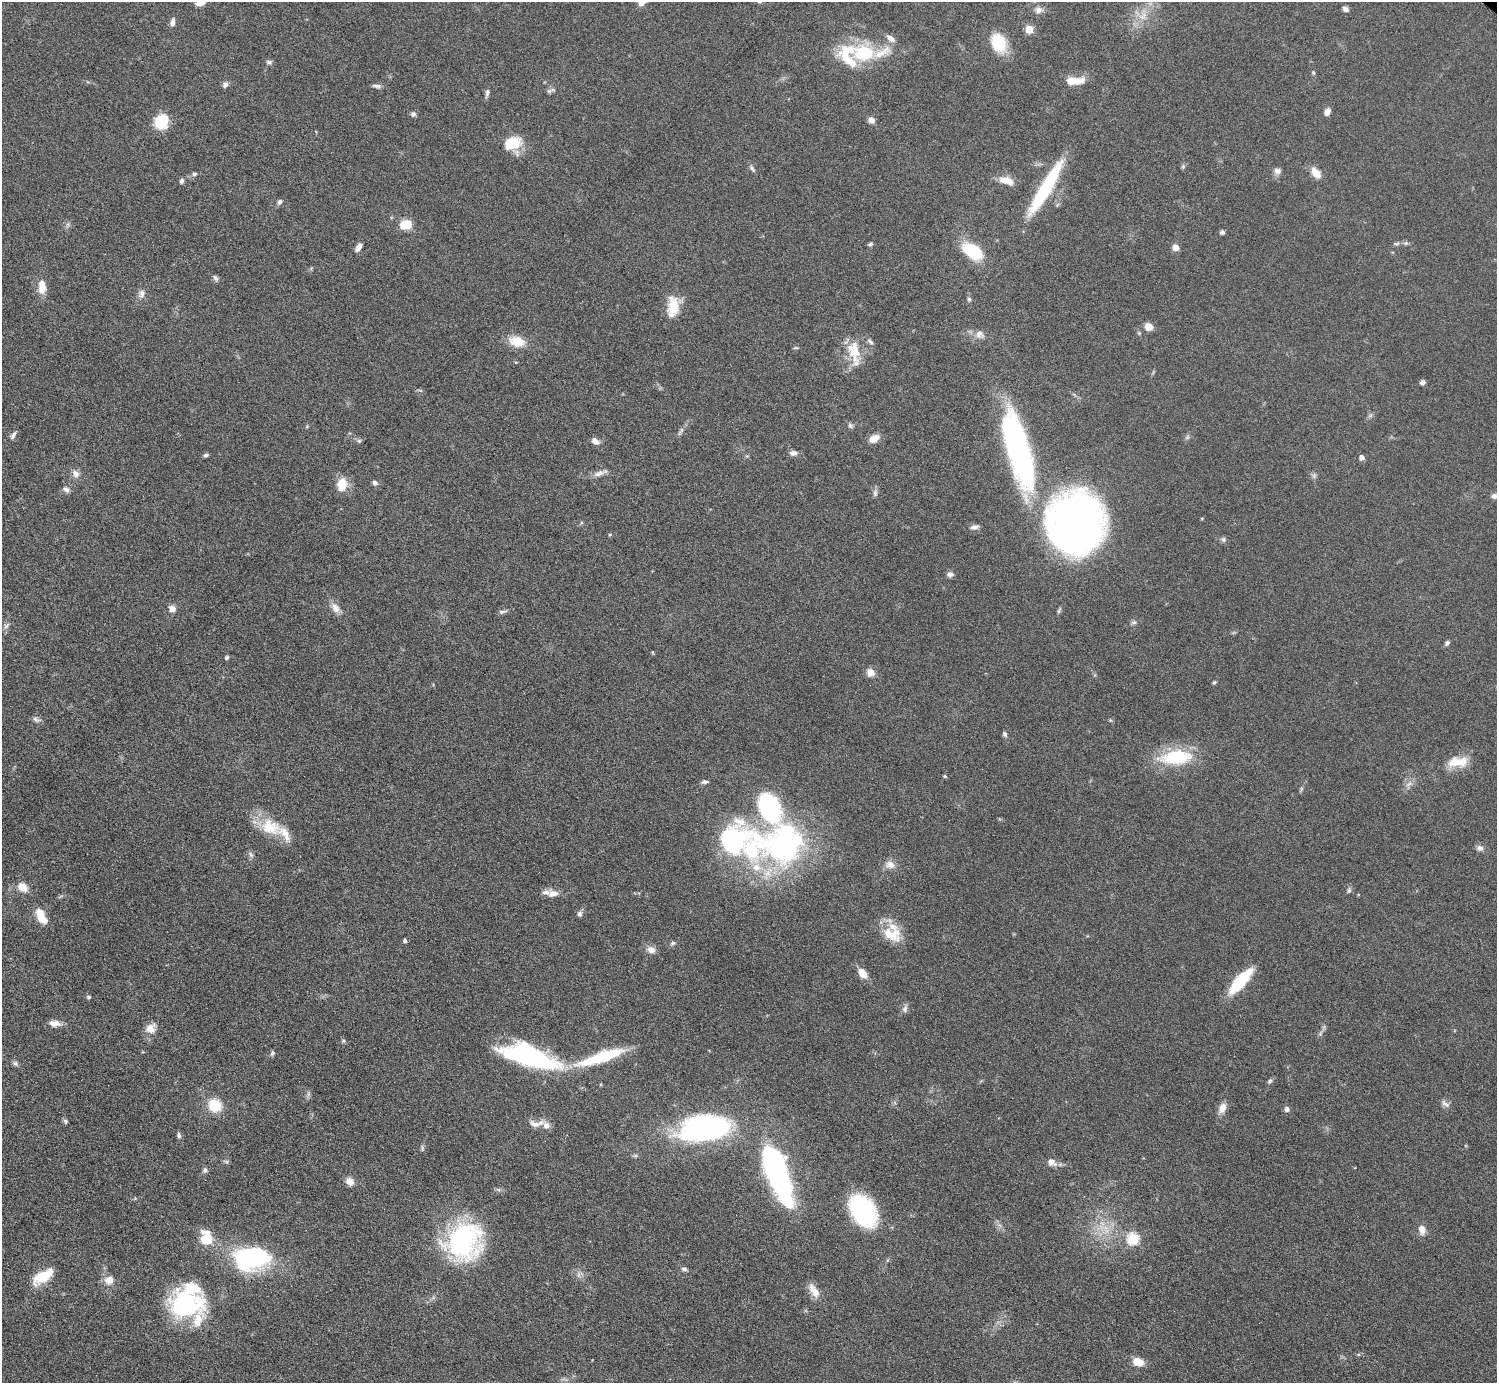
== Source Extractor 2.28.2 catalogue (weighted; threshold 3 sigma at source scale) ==
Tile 7 of 4 x 4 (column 3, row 2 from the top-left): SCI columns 2991-4485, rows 3064-4444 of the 5982 x 5984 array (HDU 1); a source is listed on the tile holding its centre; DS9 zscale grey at full resolution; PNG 1499 x 1385 px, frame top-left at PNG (2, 2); no overlay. Shown black and unused: <1% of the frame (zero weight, under 6 of 12 exposures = <1% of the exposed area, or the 3 px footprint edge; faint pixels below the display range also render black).
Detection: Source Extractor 2.28.2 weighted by HDU 2 'WHT'; one run over the whole footprint, this tile lists its part. Background 0.0392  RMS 0.0038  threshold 0.0157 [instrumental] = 3 sigma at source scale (4.09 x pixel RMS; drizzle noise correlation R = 1.36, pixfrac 0.8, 0.05/0.05 arcsec/px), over >= 5 px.
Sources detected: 162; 1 too faint to see at this stretch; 4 inside a brighter object's white glare — not listed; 15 inside a brighter listed object's ellipse — not listed separately; the other 142 listed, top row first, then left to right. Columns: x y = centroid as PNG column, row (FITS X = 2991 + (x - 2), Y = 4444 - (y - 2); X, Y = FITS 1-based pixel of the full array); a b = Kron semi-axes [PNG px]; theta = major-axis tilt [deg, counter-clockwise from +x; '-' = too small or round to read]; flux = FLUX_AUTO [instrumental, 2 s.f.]
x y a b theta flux
200 3 10 6 7 2.6
1345 9 8 6 -30 1.1
1038 10 11 9 33 2
1143 16 13 8 45 3.2
173 22 11 6 83 1.5
1029 29 5 5 - 10
998 43 22 16 -67 12
864 52 55 23 -6 23
269 62 8 5 5 0.81
1313 73 6 4 -70 0.5
1074 81 22 8 2 6.2
225 85 8 6 58 1.2
376 86 12 5 -7 1.1
549 91 8 6 10 0.87
487 93 11 5 78 1
1327 112 7 6 - 2.1
413 114 7 6 - 0.93
871 120 8 6 -22 1.7
161 121 14 12 58 12
513 143 21 14 20 9
1183 166 6 5 - 0.6
752 169 11 5 -60 0.93
1277 171 9 8 - 1.5
1316 173 15 8 -55 3.8
194 174 7 5 15 0.76
1006 180 17 8 -17 4.4
182 181 6 5 - 0.93
1046 188 63 11 59 29
280 202 7 5 47 1.1
406 224 8 5 14 20
1222 232 5 4 - 0.94
1406 243 6 5 - 0.7
870 244 7 4 16 0.64
1396 244 9 4 1 0.73
358 247 11 6 63 1.8
1175 247 5 4 - 5.5
972 251 19 11 -32 19
215 278 8 6 -53 0.89
42 288 13 10 77 3.7
142 294 12 8 79 1.8
969 299 5 5 - 0.57
673 307 26 14 88 8
1148 327 9 8 - 2.8
979 334 12 11 - 2.4
517 341 21 13 -14 6.3
870 342 9 5 -45 0.9
796 348 7 3 8 0.44
854 350 28 16 -78 9.1
1422 382 5 5 - 1.1
850 425 7 6 - 0.85
680 431 16 4 61 1.1
13 435 12 5 61 1.2
874 438 11 7 30 3.6
359 441 6 5 - 0.66
595 441 10 6 -39 2
1019 448 84 23 -75 93
794 453 10 6 1 1.5
206 455 6 4 10 0.86
1362 457 5 5 - 1.7
76 473 10 8 -51 2
599 473 19 6 20 2.2
1314 475 8 5 79 0.85
375 483 7 6 - 1.1
342 484 16 11 75 5.8
66 489 10 7 -38 1.3
875 493 10 6 -90 1.1
1494 496 8 6 -23 1.2
1075 523 43 34 89 310
975 527 11 6 10 1.4
1223 539 6 6 - 0.86
950 574 8 6 -3 1.4
335 608 15 10 -58 2.7
172 609 7 6 - 2.5
502 612 13 4 9 0.93
1134 622 8 5 6 0.82
6 626 11 4 50 0.85
1447 643 7 5 54 0.83
227 657 5 5 - 0.66
870 672 7 6 - 4
1214 682 5 4 - 0.5
36 720 12 6 -30 1.1
1110 720 6 3 -72 0.39
1005 734 6 5 - 0.85
1176 757 41 18 5 20
1458 762 29 13 6 6.9
945 776 5 4 - 0.42
705 782 8 5 8 0.91
1409 784 8 5 44 1.2
270 827 30 22 -22 12
784 846 60 47 11 72
1480 848 9 7 -32 1.4
251 855 9 5 -63 0.92
890 865 13 10 -13 2.8
23 887 12 9 -38 4.3
1349 890 8 5 76 0.77
553 893 16 9 4 2.9
580 914 7 6 - 1.1
41 916 19 9 -61 6.2
891 934 29 17 -20 8.9
405 941 4 4 - 0.97
673 943 8 5 27 0.73
651 950 12 9 -22 2.2
863 973 11 7 -51 4.7
1240 981 33 11 49 15
89 997 5 4 - 0.59
905 1009 11 7 71 1.4
54 1023 15 7 -7 2.8
150 1028 12 12 - 3.6
1321 1033 7 4 70 0.72
343 1041 6 3 18 0.46
272 1053 7 5 63 0.72
531 1056 52 20 -13 60
601 1057 53 11 18 22
15 1063 8 6 -32 0.91
1270 1081 7 5 35 0.74
308 1094 7 4 72 0.76
1445 1104 14 6 -36 1.3
215 1105 11 10 - 11
1222 1108 14 9 72 2.7
1287 1109 6 6 - 1.2
65 1121 7 5 -53 0.71
535 1124 16 8 -19 2.6
704 1128 43 22 6 85
179 1135 8 5 -74 0.85
226 1162 7 4 -45 0.57
1052 1162 11 8 -32 2.3
205 1170 8 5 76 0.83
778 1174 56 18 -69 86
350 1181 9 8 - 2.7
863 1211 22 15 -59 60
1422 1229 11 8 -77 2.7
206 1238 19 14 -77 8.5
1133 1239 6 6 - 30
462 1240 49 37 11 50
251 1258 36 23 7 49
684 1269 8 5 -15 0.9
579 1275 7 4 -72 0.91
43 1277 24 10 34 10
109 1280 10 9 - 3.4
814 1291 22 9 -57 3.8
186 1303 38 30 3 40
1138 1362 9 6 -19 6.7
Isophote crosses this tile's border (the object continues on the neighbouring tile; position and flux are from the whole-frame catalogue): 2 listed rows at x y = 200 3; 1494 496